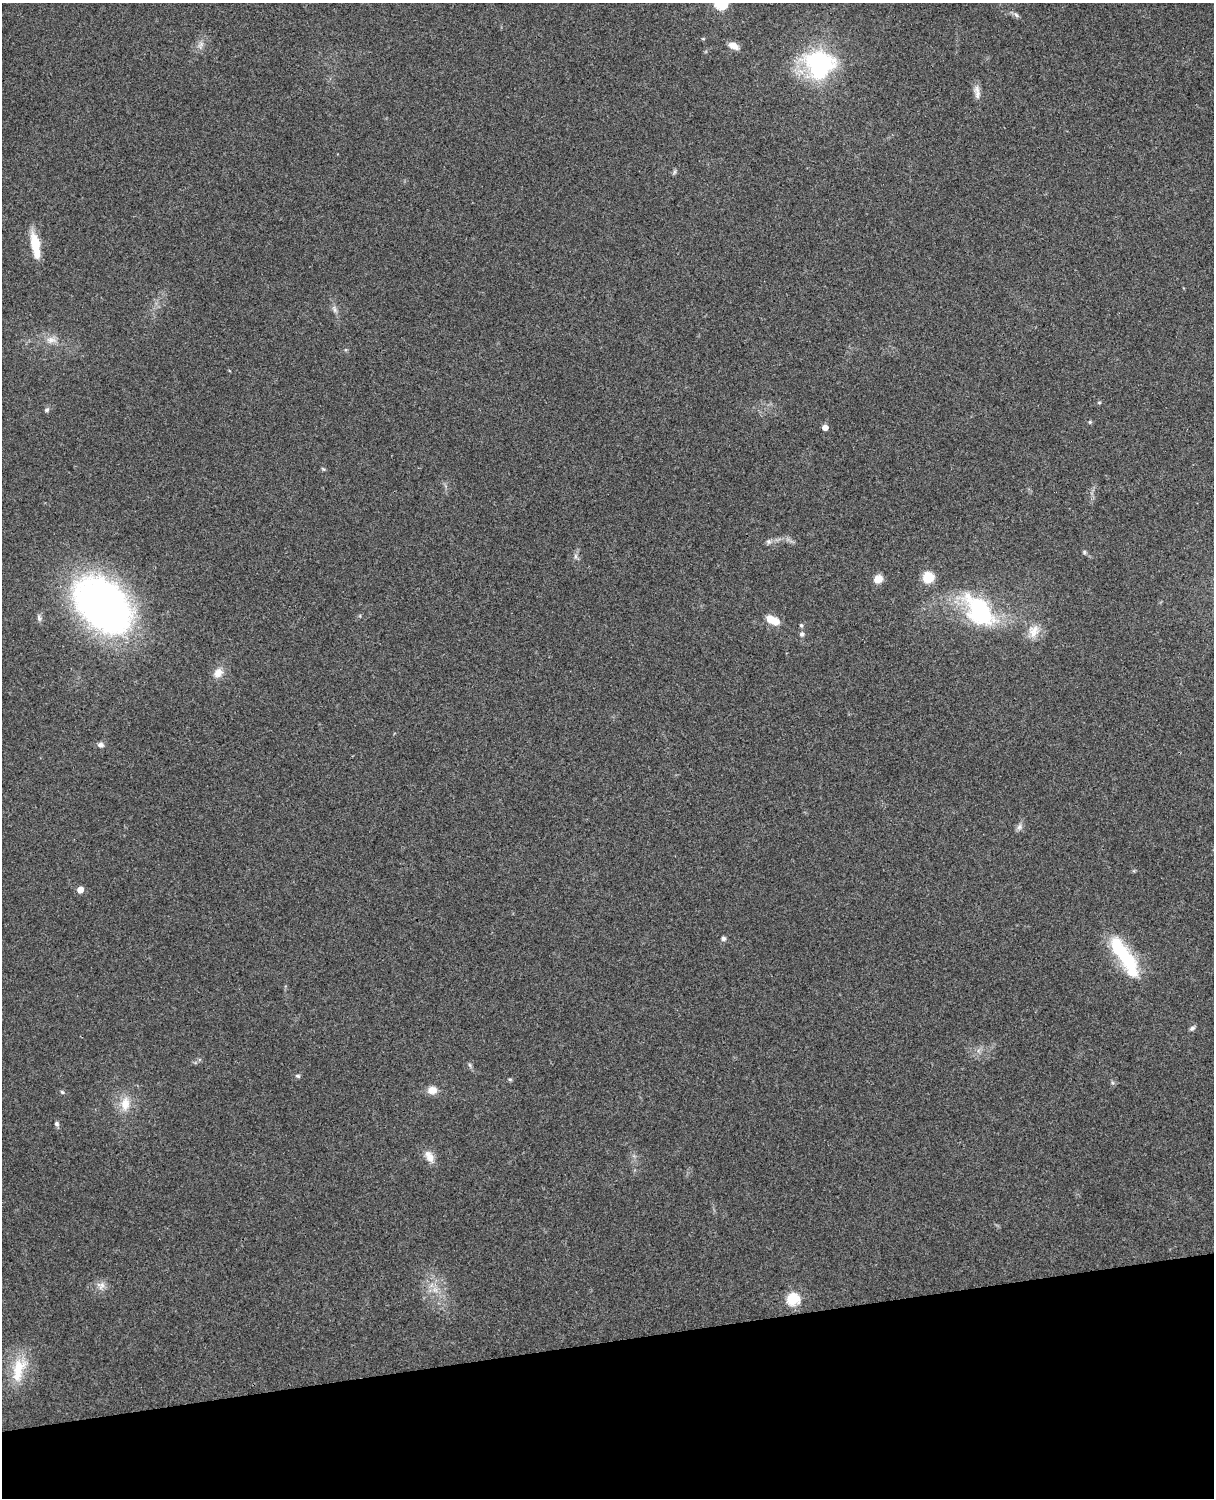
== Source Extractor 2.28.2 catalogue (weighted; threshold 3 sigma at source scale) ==
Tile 10 of 4 x 3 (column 2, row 3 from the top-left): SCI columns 1331-2542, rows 163-1658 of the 5088 x 4925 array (HDU 1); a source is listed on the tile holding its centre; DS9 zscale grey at full resolution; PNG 1216 x 1500 px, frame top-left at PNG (2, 3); no overlay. Shown black and unused: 10% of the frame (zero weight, under 3 of 4 exposures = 6% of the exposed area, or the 3 px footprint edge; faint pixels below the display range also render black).
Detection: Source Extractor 2.28.2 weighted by HDU 2 'WHT'; one run over the whole footprint, this tile lists its part. Background 0.279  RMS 0.0092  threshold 0.0413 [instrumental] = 3 sigma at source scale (4.5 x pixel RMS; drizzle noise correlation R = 1.50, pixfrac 1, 0.05/0.05 arcsec/px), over >= 5 px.
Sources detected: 46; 1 inside a brighter listed object's ellipse — not listed separately; the other 45 listed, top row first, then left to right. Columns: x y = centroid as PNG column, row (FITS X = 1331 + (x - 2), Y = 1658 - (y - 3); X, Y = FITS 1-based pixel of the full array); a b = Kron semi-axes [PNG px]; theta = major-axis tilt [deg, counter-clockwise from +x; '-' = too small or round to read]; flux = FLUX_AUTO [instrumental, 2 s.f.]
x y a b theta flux
721 3 6 6 - 120
1016 15 9 5 -52 2.4
200 45 12 5 61 3.9
734 46 13 7 -26 7
819 64 26 24 -17 120
977 92 21 7 -85 5.8
674 172 7 4 71 1.5
35 245 28 9 -80 24
334 309 11 5 -78 3.1
51 340 13 8 5 6.4
1099 403 5 3 - 0.9
47 410 6 5 - 1.9
1090 422 5 5 - 1.1
825 427 5 5 - 6.3
769 541 7 6 - 2.4
1084 552 6 5 - 1.4
575 556 7 4 -90 2
928 577 9 9 - 22
878 579 10 9 - 8.6
103 604 40 27 -45 590
979 611 44 26 -50 94
39 618 9 5 -76 2.6
770 619 10 9 - 11
801 625 6 4 -74 1.5
1034 631 18 14 59 12
802 634 6 6 - 2.4
218 673 14 10 54 8.3
101 745 8 7 - 3.1
1019 827 8 7 - 3.2
80 890 5 5 - 11
723 938 6 6 - 2.2
1124 956 55 15 -57 63
1192 1028 8 5 35 2.1
470 1065 6 4 -71 1.5
298 1076 7 5 -15 1.6
510 1079 6 4 -1 1.2
432 1090 10 8 5 9.2
62 1092 5 4 - 1.2
125 1104 20 12 86 14
56 1124 6 6 - 2.2
429 1156 17 9 -63 8.4
101 1285 12 11 - 6.1
435 1290 8 5 0 3.5
793 1299 6 6 - 87
18 1369 38 16 76 31
Isophote crosses this tile's border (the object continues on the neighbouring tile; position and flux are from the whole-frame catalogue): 1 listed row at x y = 721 3